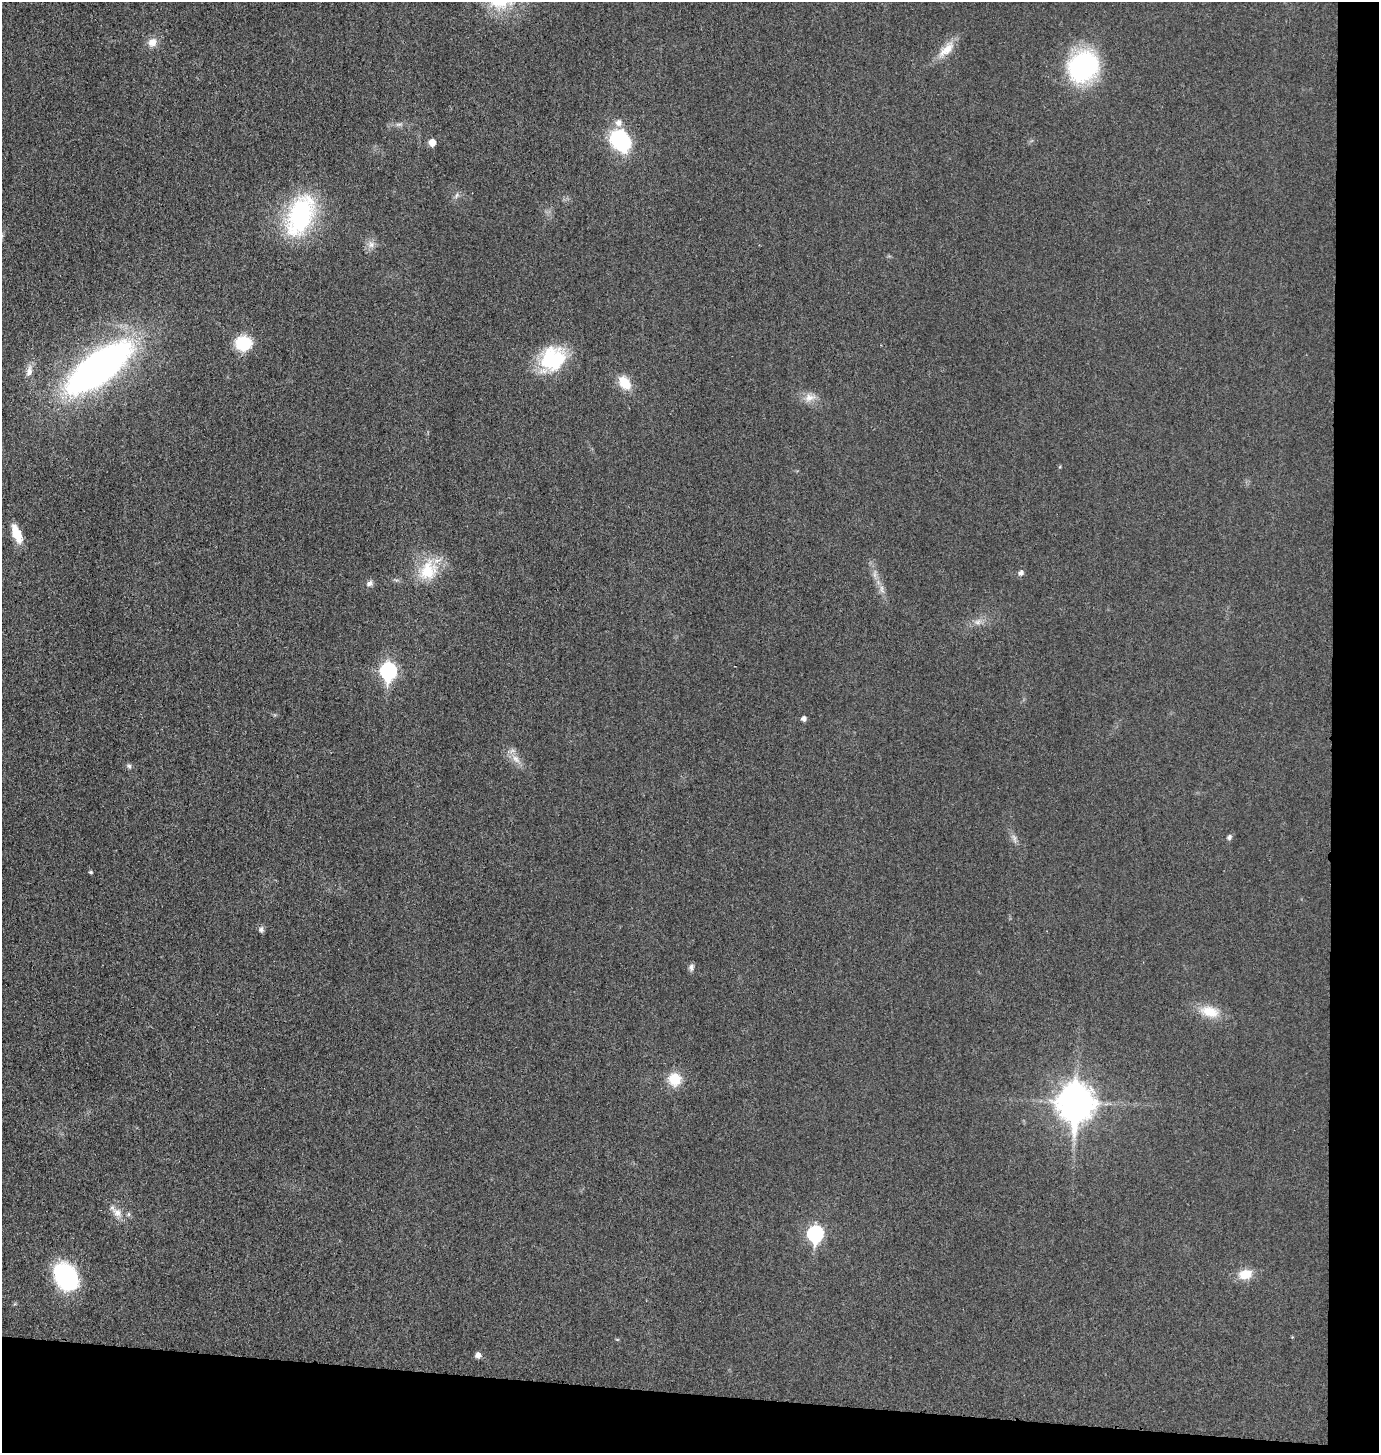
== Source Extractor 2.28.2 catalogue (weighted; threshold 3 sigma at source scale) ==
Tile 9 of 3 x 3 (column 3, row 3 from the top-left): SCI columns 2911-4287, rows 20-1470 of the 4402 x 4385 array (HDU 1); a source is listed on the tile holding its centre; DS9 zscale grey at full resolution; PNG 1381 x 1455 px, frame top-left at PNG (2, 2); no overlay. Shown black and unused: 7% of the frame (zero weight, under 3 of 4 exposures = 2% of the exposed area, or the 3 px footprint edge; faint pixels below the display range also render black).
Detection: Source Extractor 2.28.2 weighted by HDU 2 'WHT'; one run over the whole footprint, this tile lists its part. Background 0.0332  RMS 0.006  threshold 0.0269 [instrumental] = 3 sigma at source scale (4.5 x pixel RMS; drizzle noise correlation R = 1.50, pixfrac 1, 0.05/0.05 arcsec/px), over >= 5 px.
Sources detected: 39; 1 inside a brighter listed object's ellipse — not listed separately; the other 38 listed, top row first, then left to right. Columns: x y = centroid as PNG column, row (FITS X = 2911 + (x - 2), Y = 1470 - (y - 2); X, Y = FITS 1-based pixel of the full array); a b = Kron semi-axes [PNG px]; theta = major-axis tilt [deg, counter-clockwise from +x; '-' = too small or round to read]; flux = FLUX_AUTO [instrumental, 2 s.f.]
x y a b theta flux
152 42 11 10 - 5.5
946 49 29 11 44 9.5
1083 66 28 24 46 98
399 124 9 4 1 1.6
621 140 25 19 -54 45
432 142 5 5 - 7.9
457 195 8 3 71 1.2
300 215 42 24 69 86
371 245 9 9 - 3.4
243 343 15 13 1 25
553 359 30 27 30 40
99 368 52 20 37 350
29 371 16 8 78 4.4
624 383 15 10 -52 13
809 398 13 11 25 5.4
17 534 17 7 -67 14
428 570 30 24 63 23
1021 573 6 5 - 2.7
369 583 9 7 24 2.3
882 589 12 4 -85 2.4
978 622 10 6 27 2.8
388 671 9 7 88 130
804 719 5 5 - 2.4
516 759 14 8 -48 5
129 766 6 6 - 1.4
1229 837 6 5 - 1.6
1014 838 13 5 -68 2.4
91 872 5 4 - 0.82
261 929 7 7 - 1.9
691 967 9 6 -89 2.1
1209 1012 25 14 -16 13
675 1079 13 13 - 14
1076 1103 13 11 87 1200
117 1212 16 10 -47 5.9
815 1234 8 7 - 110
1245 1274 17 12 9 10
66 1276 25 18 -59 71
478 1355 6 5 - 3.1